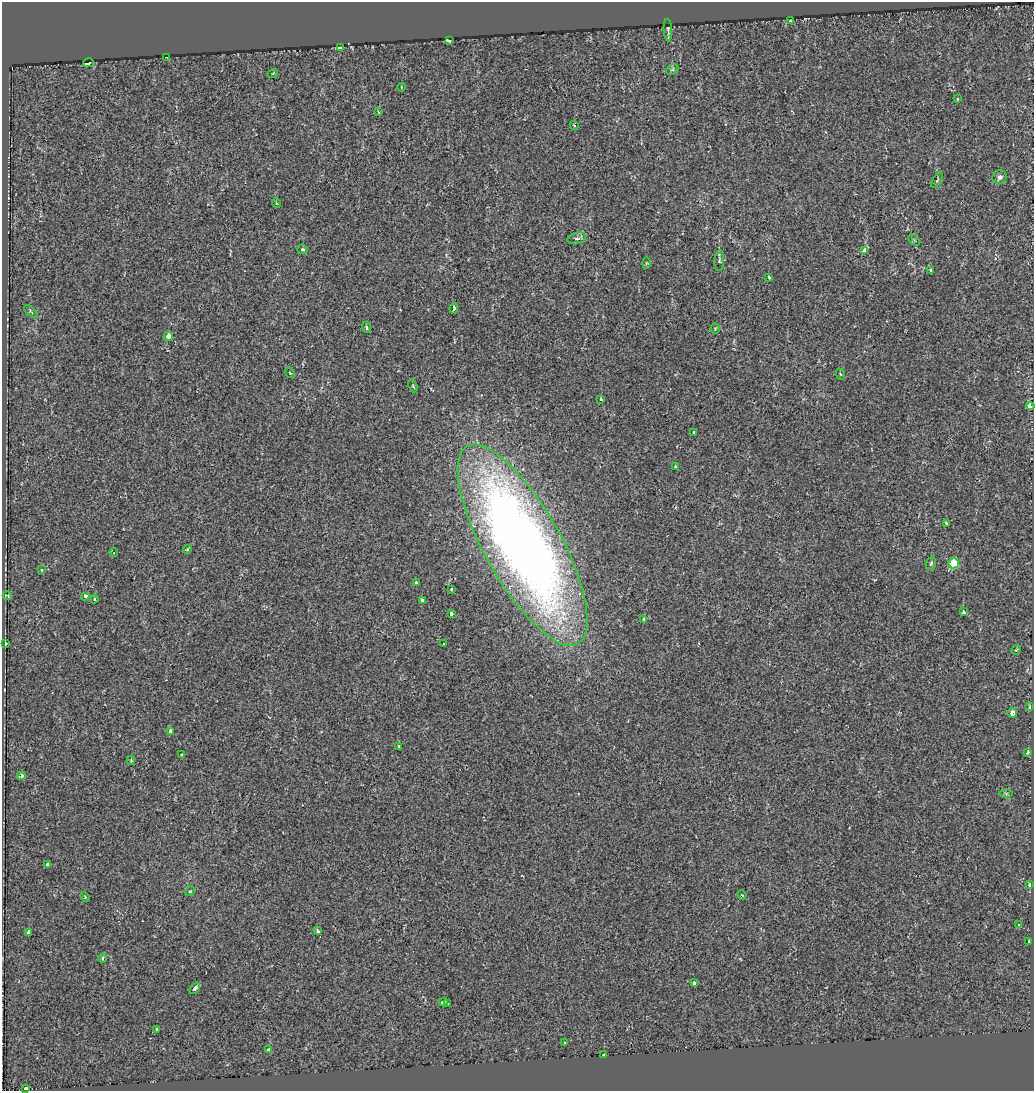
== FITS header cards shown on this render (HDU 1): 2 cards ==
NAXIS1  =                 1032
NAXIS2  =                 1089

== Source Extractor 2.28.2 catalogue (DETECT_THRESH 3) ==
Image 1032 x 1089 px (HDU 1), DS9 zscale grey, 1 PNG px = 1 image px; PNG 1036 x 1093 px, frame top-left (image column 1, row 1089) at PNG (2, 2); each listed source drawn as its Kron ellipse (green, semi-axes under 4 px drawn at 4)
Background 0.0163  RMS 0.0093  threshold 0.0278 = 3 sigma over >= 5 px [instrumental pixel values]
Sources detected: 82; all 82 listed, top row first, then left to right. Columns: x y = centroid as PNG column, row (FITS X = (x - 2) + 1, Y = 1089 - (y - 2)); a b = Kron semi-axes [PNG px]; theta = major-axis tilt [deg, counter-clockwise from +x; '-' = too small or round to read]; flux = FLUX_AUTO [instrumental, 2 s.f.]
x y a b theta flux
790 21 3 3 - 1.2
668 30 11 3 -86 0.93
449 41 4 3 - 16
340 48 4 3 - 140
166 57 3 2 - 2.5
88 63 5 3 - 28
672 69 6 4 31 1
273 73 5 3 - 0.59
401 87 4 2 - 0.56
957 99 4 2 - 0.44
378 112 4 3 - 0.81
574 125 5 3 - 0.82
1000 177 7 7 - 2.1
937 180 8 3 57 0.76
276 203 5 3 - 0.49
577 238 9 5 12 2.4
914 240 6 4 -45 0.81
302 249 5 4 - 1.1
864 251 3 3 - 4.1
719 261 10 5 85 1.5
646 263 6 4 88 0.67
931 270 3 3 - 2.1
769 277 3 3 - 1.2
454 308 5 3 - 2.3
31 311 8 3 -41 0.88
366 327 5 4 - 1.1
715 329 5 4 - 0.58
168 336 4 4 - 4.9
290 373 6 3 -53 0.72
840 374 6 3 -70 0.66
413 386 7 4 -65 0.79
601 399 4 3 - 0.67
1030 406 4 4 - 5.7
693 432 3 3 - 2.9
675 466 3 3 - 0.83
946 524 4 3 - 1.5
523 545 113 38 -61 750
188 549 4 3 - 1.1
114 553 4 3 - 0.51
931 563 7 5 71 1.3
954 563 5 5 - 18
42 570 3 3 - 1.4
416 582 3 3 - 6
452 589 3 3 - 1.4
7 596 4 2 - 0.58
85 596 3 3 - 3.3
94 599 4 4 - 0.71
422 600 4 4 - 2.3
963 612 4 3 - 3.5
451 614 3 3 - 1.3
644 619 4 4 - 0.93
5 643 3 3 - 3.6
443 644 3 3 - 2.4
1016 650 5 4 - 0.62
1030 707 3 2 - 1.1
1012 713 4 4 - 4.8
170 731 4 3 - 3.1
399 747 3 3 - 1.9
1028 752 3 3 - 5.5
182 755 3 2 - 0.54
131 760 4 4 - 0.5
21 776 5 4 - 1.3
1006 794 7 4 -1 1
48 864 3 3 - 2.5
1029 885 3 3 - 1.6
190 891 5 4 - 0.73
742 895 4 3 - 0.55
85 897 5 3 - 0.67
1019 925 3 2 - 1.3
318 931 3 3 - 5.5
28 932 4 3 - 6.2
1029 942 3 3 - 2.7
103 958 4 4 - 1.2
694 983 3 3 - 1.8
195 988 6 4 52 3.2
443 1002 4 3 - 2.1
447 1003 3 3 - 12
157 1029 3 3 - 2.7
564 1043 3 3 - 1.7
269 1050 3 3 - 5
604 1055 3 3 - 17
26 1089 3 3 - 10
At the frame edge (FLAGS 8, measured only in part): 2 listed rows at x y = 1030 406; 26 1089